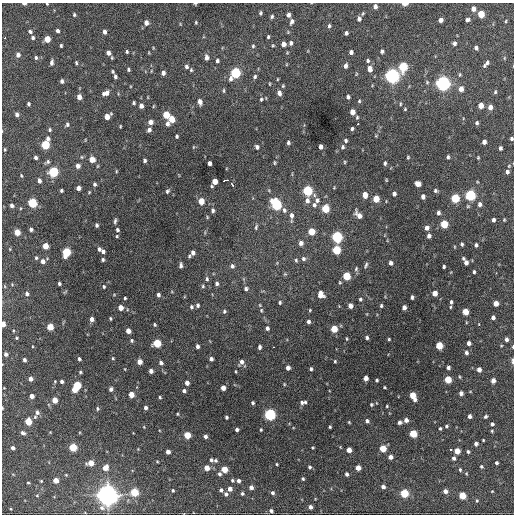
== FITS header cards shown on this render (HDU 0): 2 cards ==
NAXIS1  =                  512 / Axis length
NAXIS2  =                  512 / Axis length

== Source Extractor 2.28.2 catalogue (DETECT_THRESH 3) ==
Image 512 x 512 px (HDU 0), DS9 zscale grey, 1 PNG px = 1 image px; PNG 516 x 516 px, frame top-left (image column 1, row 512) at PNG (2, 3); no overlay
Background 1040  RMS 33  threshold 99.6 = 3 sigma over >= 5 px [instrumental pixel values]
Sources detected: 376; all 376 listed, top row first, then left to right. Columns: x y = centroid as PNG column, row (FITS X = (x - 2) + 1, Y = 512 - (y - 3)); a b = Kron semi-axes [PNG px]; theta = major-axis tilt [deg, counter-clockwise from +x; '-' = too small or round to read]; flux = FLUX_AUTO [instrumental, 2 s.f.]
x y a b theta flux
24 4 4 3 - 5.4e+03
47 4 3 2 - 2.0e+03
195 4 4 2 - 2.9e+03
405 4 5 2 - 2.4e+04
375 6 4 4 - 8.3e+03
473 9 5 4 - 1.2e+04
260 13 4 3 - 3.3e+03
481 14 5 4 - 4.6e+04
74 15 4 4 - 3.1e+03
288 15 5 4 - 7.1e+03
272 17 4 4 - 3.6e+03
359 19 7 5 85 7.3e+03
441 20 4 4 - 1.1e+04
467 20 4 4 - 5.0e+03
292 21 6 4 68 7.1e+03
506 21 4 3 - 2.0e+03
196 22 4 3 - 2.3e+03
146 23 5 5 - 1.0e+04
329 26 5 3 - 3.6e+03
57 31 4 4 - 6.1e+03
30 32 5 4 - 4.5e+03
104 32 5 4 - 7.8e+03
346 33 4 4 - 5.2e+03
268 37 4 3 - 2.9e+03
5 38 3 3 - 2.9e+03
33 38 5 4 - 4.2e+03
47 39 5 4 - 3.2e+04
291 43 6 4 77 5.3e+03
454 43 5 4 - 6.2e+03
283 44 5 4 - 1.4e+04
61 45 4 3 - 2.9e+03
273 45 4 4 - 2.3e+03
253 46 4 4 - 3.1e+03
153 48 5 3 - 1.8e+03
476 48 4 4 - 5.8e+03
382 51 4 4 - 5.0e+03
127 52 4 3 - 2.9e+03
351 52 4 4 - 7.3e+03
108 53 6 5 - 1.0e+04
18 55 5 5 - 8.4e+03
207 57 6 4 89 9.8e+03
36 58 5 4 - 3.6e+03
217 61 5 4 - 4.7e+03
368 61 5 5 - 4.4e+03
51 63 6 4 80 6.5e+03
76 63 5 3 - 2.9e+03
486 63 8 3 51 6.7e+03
186 66 5 4 - 5.5e+03
345 66 6 4 77 7.2e+03
403 67 6 5 - 1.2e+05
369 69 6 5 - 1.6e+04
128 70 4 3 - 3.0e+03
191 70 5 4 - 2.9e+03
113 71 4 3 - 2.7e+03
151 71 4 3 - 1.6e+03
163 73 4 4 - 8.6e+03
235 73 7 5 60 1.9e+05
356 74 5 3 - 2.1e+03
392 76 6 6 - 7.9e+05
115 77 5 3 - 4.9e+03
255 77 5 5 - 3.9e+03
277 79 4 3 - 1.7e+03
62 81 5 4 - 5.6e+03
427 82 6 5 - 3.1e+03
443 83 6 6 - 7.5e+05
269 84 4 2 - 1.9e+03
283 86 5 3 - 2.3e+03
461 89 5 5 - 1.5e+04
223 91 6 3 85 3.0e+03
495 92 5 4 - 2.9e+03
106 93 7 5 26 1.2e+04
279 93 6 5 - 8.5e+03
79 97 5 4 - 1.7e+04
348 97 5 4 - 4.8e+03
261 99 5 4 - 2.9e+03
359 101 5 4 - 2.8e+03
200 102 6 4 -79 1.2e+04
134 103 3 3 - 3.3e+03
28 104 4 3 - 3.5e+03
400 104 6 3 -84 2.5e+03
481 105 5 4 - 2.1e+04
141 106 5 4 - 1.0e+04
490 107 5 4 - 1.2e+04
405 109 4 4 - 2.2e+03
352 112 5 4 - 1.7e+04
17 114 4 4 - 7.0e+03
166 115 5 5 - 5.3e+04
107 116 6 4 43 2.2e+04
357 117 5 4 - 2.8e+03
172 119 5 4 - 3.4e+04
151 122 5 5 - 1.1e+04
477 123 5 4 - 4.0e+03
67 124 5 4 - 4.3e+03
167 124 5 5 - 7.3e+03
358 124 3 2 - 1.7e+04
120 126 3 2 - 1.9e+03
352 129 4 3 - 4.0e+03
50 130 5 4 - 3.2e+03
149 130 5 4 - 6.6e+03
177 136 4 3 - 3.5e+03
376 136 4 4 - 1.9e+03
511 139 4 4 - 3.9e+03
346 141 5 4 - 4.0e+03
484 142 4 4 - 1.0e+04
288 143 4 3 - 4.0e+03
45 144 7 5 72 1.1e+05
193 147 5 3 - 1.8e+03
257 147 6 5 - 5.5e+03
321 147 5 4 - 9.3e+03
343 147 5 4 - 4.5e+03
500 148 4 3 - 5.2e+03
5 149 4 3 - 2.3e+03
36 157 4 3 - 5.4e+03
82 157 5 4 - 2.5e+03
408 157 4 3 - 2.5e+03
448 157 5 4 - 4.1e+03
478 158 4 4 - 2.3e+03
92 160 6 6 - 1.8e+04
145 160 4 3 - 4.5e+03
48 162 7 5 35 4.4e+03
345 162 5 3 - 2.2e+03
209 163 4 3 - 9.3e+03
274 163 7 4 86 3.0e+03
385 163 4 3 - 4.0e+03
78 166 5 5 - 8.6e+03
116 171 5 3 - 1.9e+03
53 172 5 5 - 1.7e+05
507 172 6 5 - 7.0e+03
21 176 4 3 - 2.1e+03
225 180 5 3 - 1.1e+04
39 181 5 4 - 7.5e+03
215 182 6 4 65 2.6e+04
95 184 5 4 - 4.3e+03
232 184 5 3 - 1.1e+04
418 184 5 5 - 1.9e+04
334 187 4 3 - 1.8e+03
78 188 4 4 - 1.1e+04
61 191 3 3 - 3.6e+03
167 191 6 4 57 4.0e+03
307 191 5 5 - 1.6e+05
435 191 5 4 - 4.3e+03
89 192 4 3 - 2.1e+03
394 194 4 4 - 6.0e+03
365 195 5 4 - 2.0e+04
470 195 5 5 - 2.4e+05
423 197 5 4 - 7.8e+03
455 198 5 5 - 9.9e+04
376 199 5 4 - 3.9e+04
317 200 9 7 71 9.1e+03
201 201 5 4 - 3.2e+04
307 201 8 6 88 9.7e+03
32 203 5 5 - 1.4e+05
480 204 5 5 - 7.6e+03
12 205 4 4 - 6.5e+03
276 205 7 5 -64 2.4e+05
314 205 6 6 - 6.5e+03
325 209 5 5 - 6.5e+04
213 210 5 4 - 5.1e+03
284 210 8 6 -73 6.6e+03
438 213 4 4 - 5.5e+03
291 215 7 5 -85 9.8e+03
359 215 9 5 -49 1.6e+04
207 217 5 3 - 2.0e+03
493 220 4 3 - 6.1e+03
504 220 4 4 - 2.2e+03
115 221 7 3 81 4.6e+03
444 224 5 5 - 6.7e+04
97 225 4 3 - 4.9e+03
256 227 7 4 75 3.7e+03
427 228 5 4 - 8.7e+03
31 229 4 3 - 5.0e+03
117 230 4 3 - 4.9e+03
17 232 5 4 - 3.1e+04
311 232 5 5 - 4.2e+04
117 236 4 4 - 2.5e+03
429 236 4 4 - 6.7e+03
337 237 6 5 - 2.4e+05
301 243 5 5 - 9.6e+03
462 244 4 3 - 3.8e+03
476 245 4 3 - 5.3e+03
45 246 5 4 - 3.0e+04
99 249 5 4 - 5.5e+03
336 250 5 5 - 1.0e+05
66 252 6 5 - 1.0e+05
103 252 5 4 - 6.1e+03
193 253 5 4 - 7.6e+03
189 256 5 4 - 2.7e+03
36 258 5 4 - 2.9e+03
303 259 6 5 - 5.3e+03
103 260 4 4 - 3.9e+03
296 260 6 4 -73 3.4e+03
43 261 5 5 - 9.2e+03
465 262 8 4 -60 1.2e+04
391 263 4 4 - 7.4e+03
181 265 6 3 88 6.0e+03
366 265 8 4 68 4.0e+03
232 266 6 5 - 5.7e+03
444 267 3 3 - 3.5e+03
356 269 6 4 74 3.5e+03
474 272 3 3 - 3.3e+03
285 274 5 5 - 2.6e+03
346 276 5 5 - 7.3e+04
207 279 7 5 -81 4.9e+03
59 283 3 3 - 3.9e+03
217 283 5 4 - 5.5e+03
203 286 5 4 - 2.8e+03
104 287 5 4 - 3.5e+03
246 289 6 5 - 5.3e+03
435 293 5 4 - 1.8e+04
27 294 5 4 - 5.0e+03
114 295 5 3 - 1.8e+03
158 295 4 3 - 5.7e+03
320 295 6 5 - 2.1e+04
412 297 4 3 - 4.1e+03
125 298 3 3 - 2.9e+03
360 299 5 4 - 3.7e+03
280 302 4 3 - 3.0e+03
451 302 6 5 - 5.3e+03
496 303 4 4 - 2.0e+04
198 305 5 4 - 4.4e+03
350 306 5 4 - 1.2e+04
381 306 4 3 - 3.4e+03
191 307 5 5 - 4.2e+03
404 307 4 4 - 9.5e+03
120 308 5 4 - 1.8e+04
261 310 7 5 90 3.8e+03
310 310 4 3 - 2.0e+03
224 311 5 5 - 3.7e+03
465 312 5 4 - 3.6e+04
493 317 4 4 - 7.5e+03
110 318 4 3 - 2.5e+03
92 319 5 4 - 1.1e+04
308 322 4 4 - 5.9e+03
3 324 4 3 - 1.7e+04
155 325 4 3 - 2.8e+03
50 327 5 4 - 4.3e+04
267 328 5 4 - 5.7e+03
334 329 5 4 - 4.7e+04
128 331 4 4 - 1.4e+04
16 338 4 3 - 2.3e+03
367 338 4 3 - 4.6e+03
346 339 5 3 - 2.3e+03
389 339 3 3 - 2.3e+03
506 339 4 3 - 7.0e+03
131 340 5 4 - 3.2e+03
157 343 5 5 - 8.0e+04
469 343 4 4 - 9.7e+03
439 345 5 5 - 6.0e+04
197 346 4 3 - 6.3e+03
259 347 5 4 - 4.9e+03
273 347 3 2 - 3.2e+03
513 347 4 2 - 2.4e+03
466 353 5 4 - 5.4e+03
6 354 4 4 - 6.4e+03
113 358 4 4 - 2.5e+03
79 359 4 3 - 4.3e+03
211 359 4 4 - 6.5e+03
24 360 4 3 - 5.4e+03
335 361 4 3 - 2.3e+03
513 361 7 3 -89 4.5e+03
139 362 4 4 - 1.7e+04
241 362 7 5 58 8.8e+03
161 363 4 4 - 6.8e+03
288 368 4 4 - 1.1e+04
448 368 4 3 - 5.4e+03
125 369 4 2 - 1.5e+03
311 369 4 3 - 4.1e+03
479 369 4 4 - 1.2e+04
151 371 4 4 - 9.9e+03
80 372 4 3 - 2.8e+03
366 378 4 4 - 1.3e+04
30 379 4 4 - 9.5e+03
448 379 5 4 - 5.2e+04
377 380 3 3 - 3.5e+03
493 380 4 4 - 1.4e+04
62 381 4 4 - 6.5e+03
187 383 4 4 - 1.2e+04
284 384 4 3 - 2.0e+03
77 385 5 5 - 7.9e+04
385 387 3 2 - 2.1e+03
223 388 4 4 - 1.5e+04
111 389 5 4 - 5.9e+03
74 390 5 4 - 2.5e+04
184 391 4 4 - 5.6e+03
461 393 4 4 - 9.0e+03
131 395 4 4 - 2.5e+04
32 396 4 4 - 1.3e+04
413 396 7 4 -63 4.7e+04
160 397 4 3 - 2.6e+03
55 400 4 4 - 2.7e+04
305 402 4 3 - 3.6e+03
253 403 4 3 - 3.4e+03
302 403 5 5 - 4.8e+03
371 405 4 4 - 3.0e+03
387 406 3 3 - 1.9e+03
2 408 3 2 - 1.8e+03
146 408 4 3 - 6.2e+03
97 409 5 4 - 3.3e+03
37 412 5 5 - 7.0e+03
177 414 3 3 - 2.2e+03
270 414 5 5 - 3.4e+05
470 416 4 4 - 7.3e+03
486 416 5 4 - 3.6e+03
35 417 5 4 - 2.8e+03
226 417 4 3 - 3.7e+03
406 420 4 4 - 1.0e+04
367 421 4 4 - 5.4e+03
28 422 5 4 - 4.7e+04
349 422 3 3 - 2.0e+03
400 422 4 4 - 5.2e+03
492 424 4 4 - 5.0e+03
446 426 4 4 - 3.3e+03
144 427 4 3 - 1.5e+03
330 427 3 3 - 2.5e+03
440 428 3 3 - 2.9e+03
237 429 4 3 - 5.7e+03
261 430 4 3 - 2.2e+03
492 431 4 4 - 2.3e+03
23 433 5 4 - 6.5e+03
413 434 5 5 - 7.1e+04
187 435 5 4 - 5.1e+04
205 436 4 3 - 7.1e+03
483 440 3 2 - 1.9e+03
476 444 4 4 - 6.9e+03
73 447 5 4 - 8.3e+04
13 448 4 3 - 7.3e+03
313 448 3 3 - 2.2e+03
383 448 5 4 - 4.5e+04
450 449 3 3 - 4.3e+03
349 450 4 4 - 1.8e+04
457 451 4 4 - 2.8e+04
168 452 4 4 - 1.1e+04
468 452 4 3 - 3.8e+03
390 457 4 4 - 1.1e+04
454 458 5 4 - 6.0e+03
211 460 5 5 - 4.4e+03
215 460 5 4 - 4.3e+03
157 462 5 3 - 2.0e+03
91 463 5 4 - 2.8e+04
496 463 3 3 - 4.0e+03
277 464 3 2 - 2.2e+03
481 466 4 4 - 3.3e+03
310 467 4 4 - 4.1e+03
105 468 6 5 - 1.8e+04
207 468 4 4 - 2.1e+04
358 468 4 4 - 2.1e+04
224 469 5 4 - 4.0e+04
460 470 4 3 - 2.8e+03
219 474 5 5 - 4.8e+03
347 474 4 3 - 5.6e+03
66 475 4 3 - 1.9e+03
303 479 3 3 - 3.0e+03
56 480 4 4 - 2.2e+04
232 480 4 4 - 3.2e+03
41 481 3 3 - 2.1e+03
238 481 4 4 - 6.0e+03
28 483 3 3 - 2.6e+03
251 487 4 4 - 9.7e+03
383 487 4 4 - 8.0e+03
230 489 4 4 - 1.1e+04
173 490 4 3 - 3.0e+03
221 490 4 4 - 4.9e+03
445 491 4 4 - 1.1e+04
492 491 3 3 - 1.5e+03
134 492 5 5 - 8.6e+04
242 493 4 4 - 3.9e+03
272 493 5 4 - 5.5e+03
404 493 5 5 - 9.4e+04
226 494 5 4 - 6.1e+03
37 495 4 4 - 2.3e+03
107 495 8 8 - 1.6e+06
462 496 5 4 - 4.9e+04
477 500 5 4 - 2.7e+03
310 507 4 4 - 8.4e+03
11 509 4 3 - 1.8e+03
271 511 4 4 - 5.1e+03
At the frame edge (FLAGS 8, measured only in part): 9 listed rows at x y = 24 4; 47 4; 195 4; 405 4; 511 139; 3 324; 513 347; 513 361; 2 408